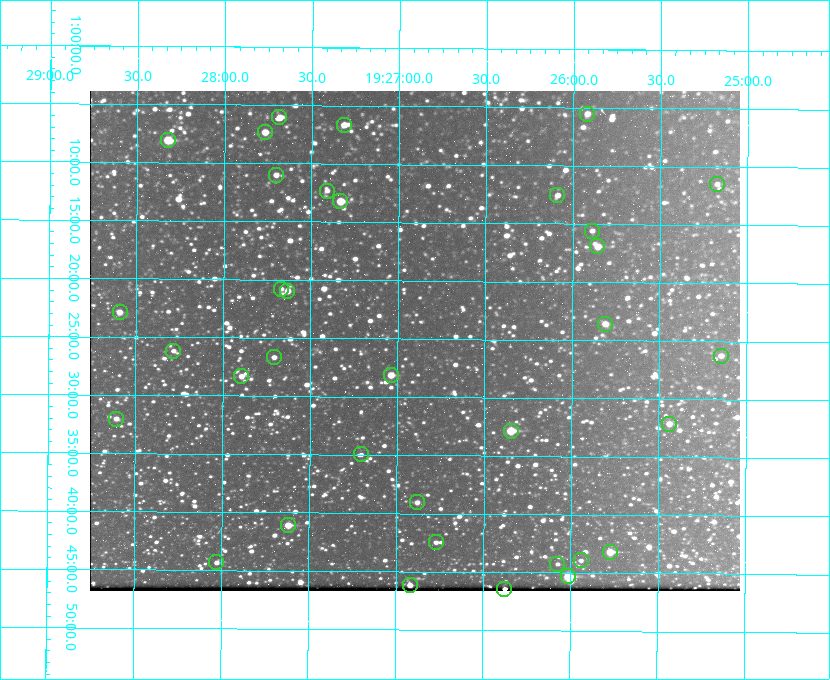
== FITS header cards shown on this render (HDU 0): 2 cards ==
NAXIS1  =                  650 / Width of table row in bytes
NAXIS2  =                  500 / Number of rows in table

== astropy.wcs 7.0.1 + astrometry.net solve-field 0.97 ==
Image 650 x 500 px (HDU 0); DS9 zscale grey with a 90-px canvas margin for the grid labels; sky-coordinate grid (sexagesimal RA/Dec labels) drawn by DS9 from the SOLVED WCS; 35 Tycho-2 reference stars matched to detected sources circled (green)
Header WCS: none
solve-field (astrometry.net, Tycho-2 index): SOLVED blind (the file carries no WCS)
Solved WCS: RA---TAN-SIP/DEC--TAN-SIP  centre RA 19:26:54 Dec +01:25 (291.73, +1.42 deg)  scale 5.16 arcsec/px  FOV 55.9' x 43.0'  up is +180 deg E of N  parity flipped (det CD > 0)
(file carries no celestial WCS; the grid is the blind solution)
Tycho-2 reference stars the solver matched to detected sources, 35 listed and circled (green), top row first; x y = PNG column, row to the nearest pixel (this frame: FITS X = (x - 90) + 1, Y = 500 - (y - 91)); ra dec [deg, ICRS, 3 dp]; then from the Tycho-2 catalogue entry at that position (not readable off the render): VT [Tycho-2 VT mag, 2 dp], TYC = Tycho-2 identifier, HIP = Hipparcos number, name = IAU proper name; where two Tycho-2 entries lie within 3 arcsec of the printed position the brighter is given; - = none
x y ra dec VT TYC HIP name
587 114 291.480 +1.092 11.69 465-523-1 - -
279 117 291.921 +1.101 10.89 465-1942-1 - -
344 125 291.829 +1.111 10.78 465-2030-1 - -
265 132 291.942 +1.122 10.76 465-1161-1 - -
168 140 292.081 +1.135 10.24 465-979-1 - -
276 175 291.926 +1.184 11.49 465-1994-1 - -
717 184 291.294 +1.191 12.55 465-657-1 - -
327 191 291.853 +1.206 11.17 465-1444-1 - -
557 195 291.522 +1.209 11.81 465-867-1 - -
340 201 291.833 +1.221 9.77 465-1968-1 - -
592 231 291.472 +1.260 11.72 465-772-1 - -
597 246 291.465 +1.282 11.06 465-140-1 - -
281 289 291.918 +1.346 12.72 465-661-1 - -
287 291 291.908 +1.350 10.94 465-1840-1 - -
120 312 292.148 +1.381 10.77 465-611-1 - -
605 324 291.453 +1.393 11.17 465-261-1 - -
173 351 292.071 +1.436 12.12 465-1311-1 - -
721 356 291.287 +1.437 11.86 465-1616-1 - -
274 357 291.927 +1.444 11.17 465-873-1 - -
391 375 291.759 +1.468 10.00 465-530-1 - -
241 376 291.973 +1.472 10.69 465-577-1 - -
116 419 292.152 +1.534 10.91 465-857-1 - -
669 424 291.360 +1.535 11.71 465-397-1 - -
511 431 291.587 +1.547 9.51 465-596-1 - -
361 454 291.801 +1.583 12.28 465-1290-1 - -
417 502 291.720 +1.651 11.47 465-675-1 - -
288 525 291.905 +1.685 9.70 465-808-1 - -
436 542 291.693 +1.708 12.07 465-703-1 - -
610 552 291.444 +1.720 9.41 465-672-1 - -
581 560 291.485 +1.732 11.91 465-185-1 - -
216 562 292.007 +1.739 11.52 465-518-1 - -
557 564 291.519 +1.738 12.28 465-673-1 - -
568 576 291.503 +1.755 8.74 465-340-1 - -
410 585 291.730 +1.770 10.18 465-55-1 - -
504 589 291.594 +1.774 10.67 465-180-1 - -